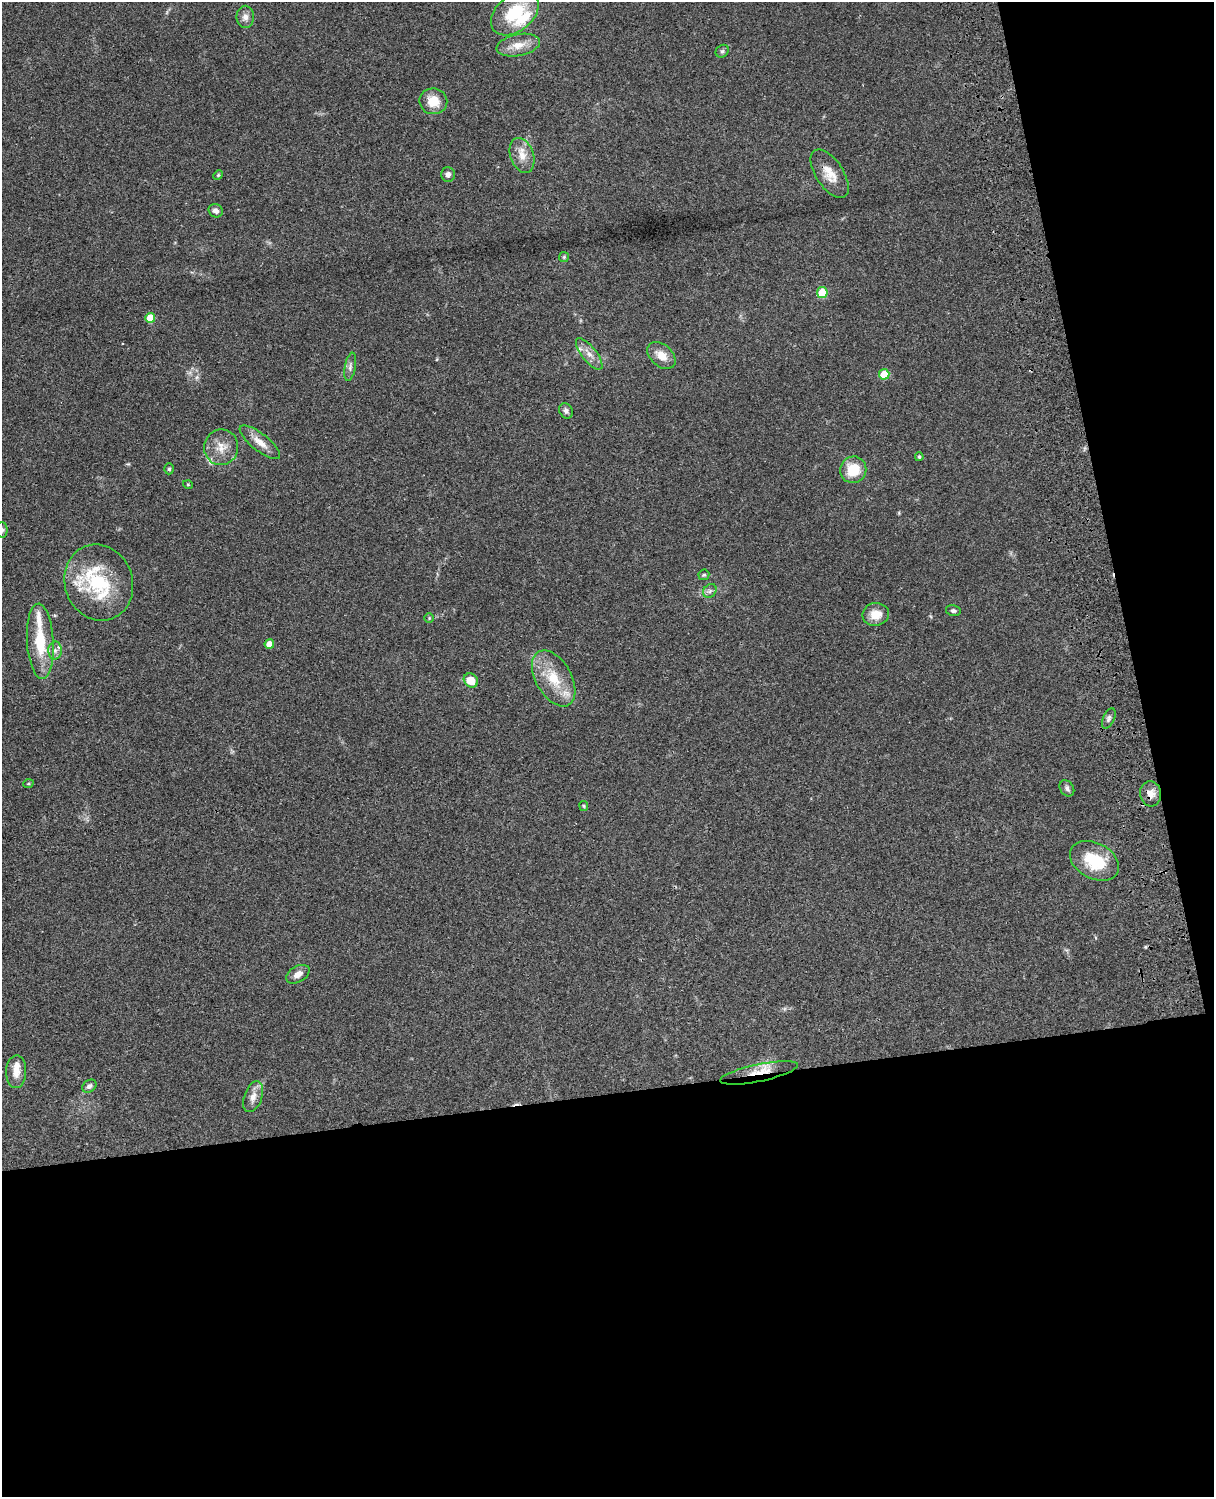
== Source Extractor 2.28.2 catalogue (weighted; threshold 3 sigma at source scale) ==
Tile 12 of 4 x 3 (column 4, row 3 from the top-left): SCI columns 3758-4969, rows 277-1771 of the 5087 x 4926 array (HDU 1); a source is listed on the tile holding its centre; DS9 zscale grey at full resolution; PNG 1216 x 1499 px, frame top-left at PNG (2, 2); each listed source drawn as its Kron ellipse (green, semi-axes under 4 px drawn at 4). Shown black and unused: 33% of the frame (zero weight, under 3 of 4 exposures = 6% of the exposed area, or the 3 px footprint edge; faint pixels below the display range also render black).
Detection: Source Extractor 2.28.2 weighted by HDU 2 'WHT'; one run over the whole footprint, this tile lists its part. Background 0.104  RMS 0.0065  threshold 0.0292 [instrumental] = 3 sigma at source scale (4.5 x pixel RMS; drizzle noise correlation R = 1.50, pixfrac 1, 0.05/0.05 arcsec/px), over >= 5 px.
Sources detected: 56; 1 inside a brighter object's white glare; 1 long thin detection or spike segment (spike, bleed or trail) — neither listed nor drawn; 7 inside a brighter listed object's ellipse — not listed separately; the other 47 listed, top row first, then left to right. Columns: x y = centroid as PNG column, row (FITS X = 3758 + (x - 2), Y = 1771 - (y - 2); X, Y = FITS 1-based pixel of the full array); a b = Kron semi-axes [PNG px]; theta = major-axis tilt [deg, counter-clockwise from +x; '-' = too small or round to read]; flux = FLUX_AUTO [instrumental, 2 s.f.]
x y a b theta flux
515 13 27 18 39 30
245 17 11 9 -90 3.7
518 45 22 11 11 8.6
722 51 7 6 - 1.3
433 101 14 13 - 11
522 155 18 11 -70 8
448 174 7 7 - 2.7
830 174 28 13 -57 11
218 175 5 4 - 0.78
216 211 7 6 - 2.7
564 257 5 5 - 0.92
822 293 5 5 - 21
150 318 5 5 - 15
589 354 19 7 -52 5.7
661 355 16 11 -41 8.3
350 367 14 5 80 2.5
884 374 5 5 - 17
566 411 8 6 -60 2
260 442 25 8 -38 7.3
221 447 18 17 - 10
919 457 4 4 - 0.87
169 469 5 4 - 1.1
853 470 13 13 - 17
188 485 5 3 - 0.53
2 530 8 5 -90 1.3
704 575 5 5 - 1.1
99 582 38 34 -69 44
710 591 7 6 - 1.9
953 611 7 5 -12 1.4
876 614 13 11 10 8.5
429 618 4 4 - 0.67
40 641 38 13 -87 26
269 644 5 4 - 7.9
55 650 9 6 88 2.8
554 678 31 17 -60 21
471 680 7 6 - 10
1109 718 11 5 65 2
28 784 5 3 - 0.62
1067 788 9 6 -54 2.1
1151 794 12 10 -85 5.1
584 806 5 4 - 0.69
1094 861 26 18 -28 26
298 974 13 8 30 4.4
16 1072 16 10 88 6.3
759 1073 40 8 12 12
89 1086 8 6 37 2.2
253 1097 16 9 70 5.4
Overlapping masked pixels (flux is a lower limit): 2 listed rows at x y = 1151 794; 759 1073
Isophote crosses this tile's border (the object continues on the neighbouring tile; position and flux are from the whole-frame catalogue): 1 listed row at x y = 2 530